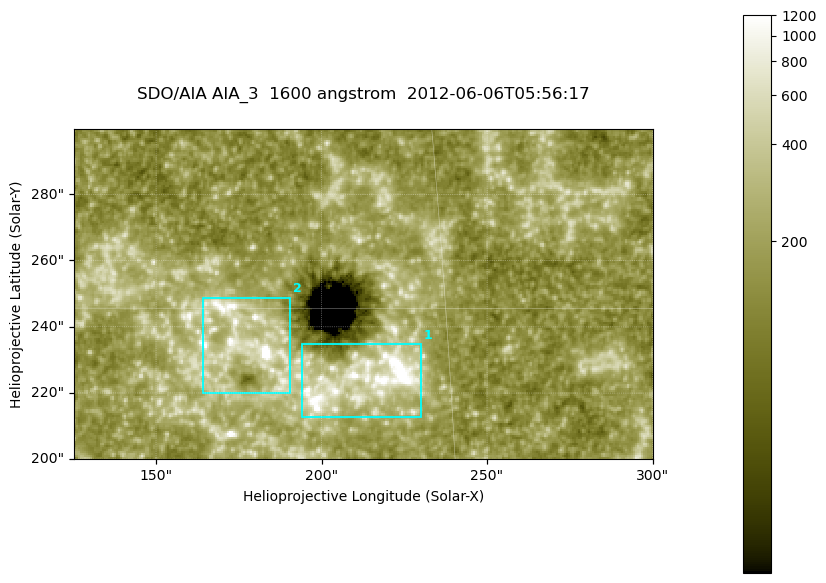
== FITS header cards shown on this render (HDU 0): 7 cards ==
TELESCOP= 'SDO/AIA '
INSTRUME= 'AIA_3   '
WAVELNTH=                 1600
WAVEUNIT= 'angstrom'
DATE-OBS= '2012-06-06T05:56:17.12'
CTYPE1  = 'HPLN-TAN'
CTYPE2  = 'HPLT-TAN'

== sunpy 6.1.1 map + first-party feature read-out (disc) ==
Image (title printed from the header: SDO/AIA AIA_3  1600 angstrom  2012-06-06T05:56:17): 287 x 164 px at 0.609 arcsec/px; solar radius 946 arcsec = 1552 px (partial field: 0.6% of the solar disc is inside the frame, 100% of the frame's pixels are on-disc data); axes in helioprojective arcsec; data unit not stated in the header (colour bar unlabelled)
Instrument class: DISC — disc imager (sunpy class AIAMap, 1600 A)
Bright regions (active regions / flare kernels): reference = the on-disc median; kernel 3 px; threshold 5 sigma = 324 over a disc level ~180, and >= 1.15x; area >= 47 px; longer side >= 3 px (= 1.8 arcsec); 2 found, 2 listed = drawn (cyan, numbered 1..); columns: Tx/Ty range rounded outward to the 2 arcsec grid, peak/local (2 s.f.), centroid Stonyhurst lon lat
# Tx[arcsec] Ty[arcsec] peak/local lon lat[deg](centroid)
1 194..230 212..236 15 +13 +14
2 164..192 220..250 14 +11 +14